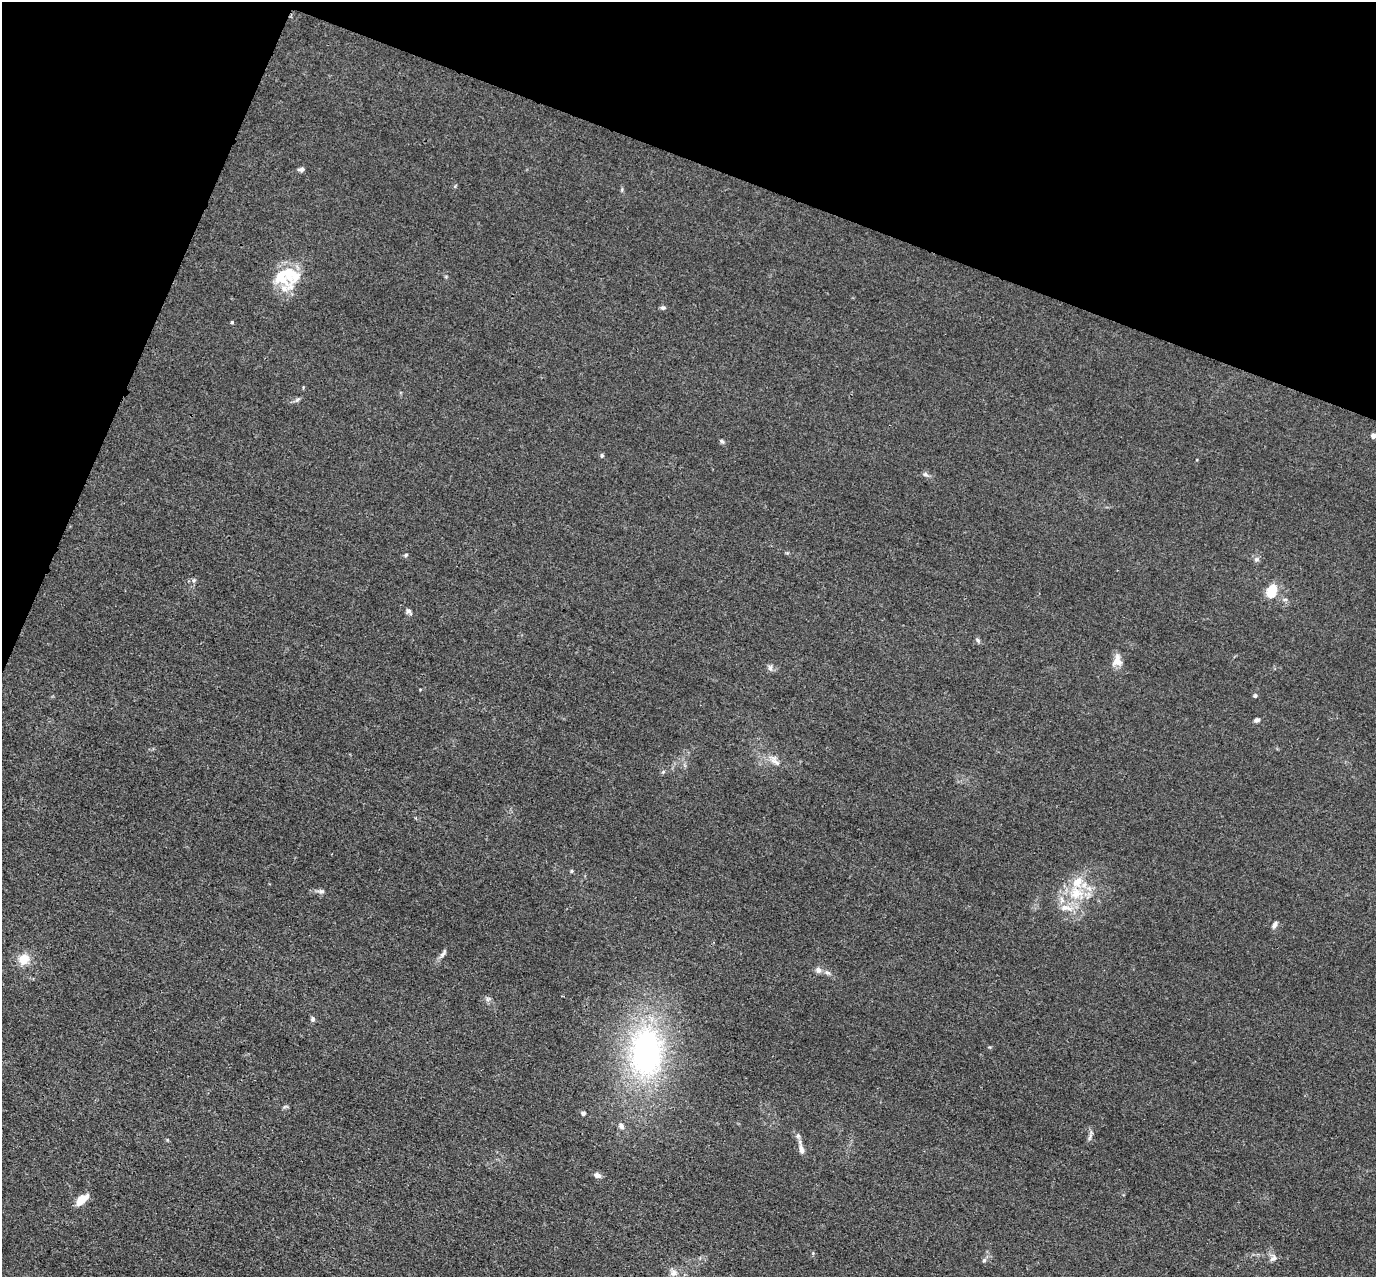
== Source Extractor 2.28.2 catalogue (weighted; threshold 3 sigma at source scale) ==
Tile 2 of 4 x 4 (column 2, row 1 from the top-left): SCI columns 1381-2754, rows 4104-5378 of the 5509 x 5524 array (HDU 1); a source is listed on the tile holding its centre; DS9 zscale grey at full resolution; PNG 1378 x 1279 px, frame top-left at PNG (2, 2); no overlay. Shown black and unused: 19% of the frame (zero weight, under 3 of 4 exposures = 1% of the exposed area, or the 3 px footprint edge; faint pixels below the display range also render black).
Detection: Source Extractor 2.28.2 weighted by HDU 2 'WHT'; one run over the whole footprint, this tile lists its part. Background 0.028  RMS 0.0044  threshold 0.02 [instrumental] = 3 sigma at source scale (4.5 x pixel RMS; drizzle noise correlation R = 1.50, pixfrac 1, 0.05/0.05 arcsec/px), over >= 5 px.
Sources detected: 46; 6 inside a brighter listed object's ellipse — not listed separately; the other 40 listed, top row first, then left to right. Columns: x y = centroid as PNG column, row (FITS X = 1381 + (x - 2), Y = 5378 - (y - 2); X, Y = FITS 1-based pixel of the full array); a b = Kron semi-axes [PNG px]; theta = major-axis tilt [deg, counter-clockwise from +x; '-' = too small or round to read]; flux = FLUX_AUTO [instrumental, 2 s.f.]
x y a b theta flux
302 169 7 5 12 1.6
282 276 38 26 -21 17
663 308 6 6 - 0.9
232 322 4 3 - 0.61
297 400 8 4 45 0.94
1373 436 4 4 - 2.7
722 441 7 4 -28 0.79
602 456 6 4 -89 0.71
925 474 7 6 - 1.1
406 555 5 4 - 0.6
1256 559 7 6 - 1.2
194 580 6 6 - 1.1
1272 592 10 7 68 15
409 611 11 5 -49 1.3
977 640 8 5 -50 0.9
1117 661 16 11 71 4.2
770 668 8 6 89 1.4
1255 696 6 4 75 0.69
1257 720 6 5 - 1.4
774 760 20 8 -48 3.6
663 772 6 5 - 0.73
571 871 5 4 - 0.55
321 891 9 6 -1 1.3
1076 893 21 20 - 16
1275 925 10 5 63 1.4
443 953 15 5 56 1.7
24 959 14 13 - 6.4
818 970 9 8 - 1.7
827 972 10 6 -27 1.5
313 1019 7 6 - 1
646 1052 61 38 89 110
583 1113 5 5 - 0.89
621 1126 9 7 -54 1.5
1090 1137 12 4 66 1.2
801 1149 14 6 -72 2.5
597 1175 9 7 -29 1.8
82 1199 14 7 43 6.7
1273 1258 11 8 75 2
984 1260 6 5 - 0.91
673 1273 9 9 - 2.3
Isophote crosses this tile's border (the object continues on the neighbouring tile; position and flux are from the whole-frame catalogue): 1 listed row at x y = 1373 436